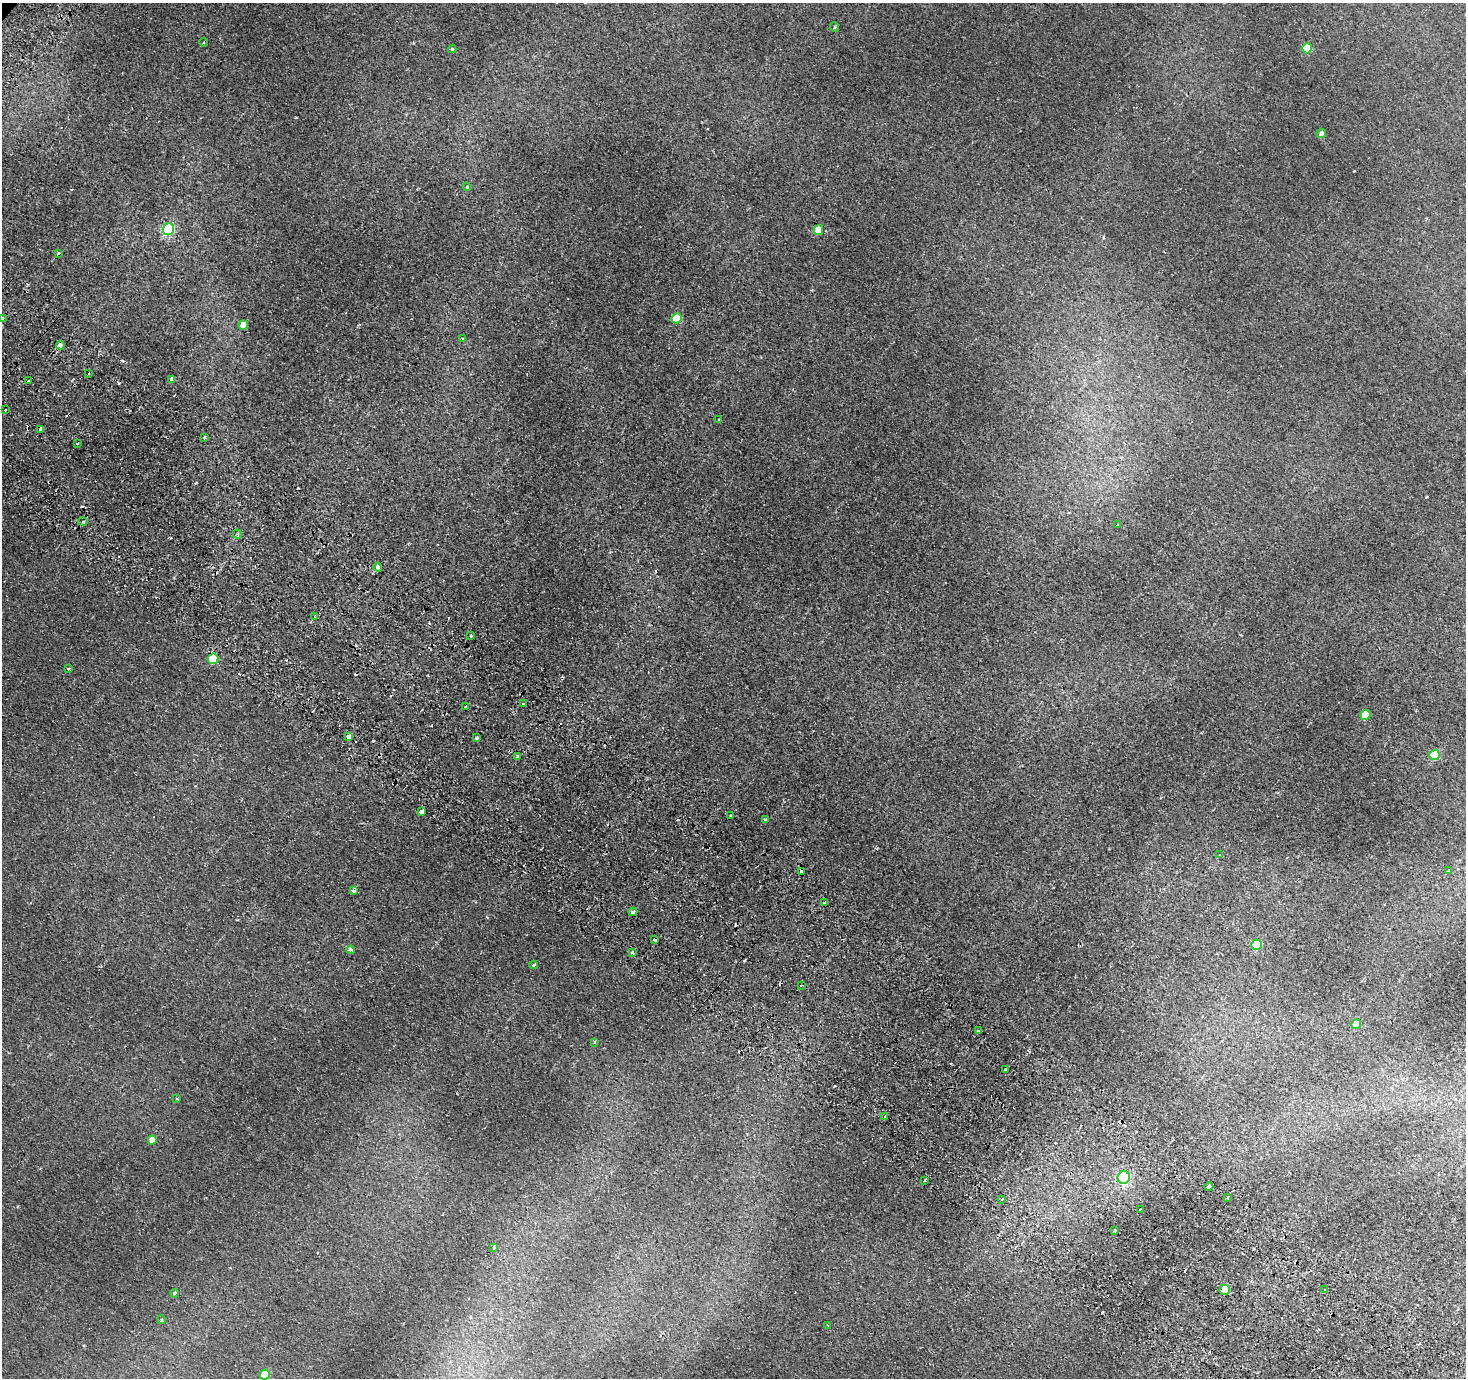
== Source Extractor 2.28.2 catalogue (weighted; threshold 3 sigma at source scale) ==
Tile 6 of 4 x 4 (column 2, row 2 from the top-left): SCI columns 1591-3054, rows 3130-4505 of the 6109 x 6117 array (HDU 1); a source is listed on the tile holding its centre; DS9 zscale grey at full resolution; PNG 1468 x 1380 px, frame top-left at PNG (2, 3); each listed source drawn as its Kron ellipse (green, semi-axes under 4 px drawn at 4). Shown black and unused: <1% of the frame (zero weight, under 2 of 3 exposures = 6% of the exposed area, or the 3 px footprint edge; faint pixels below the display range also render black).
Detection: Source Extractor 2.28.2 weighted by HDU 2 'WHT'; one run over the whole footprint, this tile lists its part. Background 0.00667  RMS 0.004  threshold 0.0181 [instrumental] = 3 sigma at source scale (4.5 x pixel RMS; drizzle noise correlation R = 1.50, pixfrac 1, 0.05/0.05 arcsec/px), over >= 5 px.
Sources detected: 94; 21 cosmic-ray / hot-pixel residue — neither listed nor drawn; the other 73 listed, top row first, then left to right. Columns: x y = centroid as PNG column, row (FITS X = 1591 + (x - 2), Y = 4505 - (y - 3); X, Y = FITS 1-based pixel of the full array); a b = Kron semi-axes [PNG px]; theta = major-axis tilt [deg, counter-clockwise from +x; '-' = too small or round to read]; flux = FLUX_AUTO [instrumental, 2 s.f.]
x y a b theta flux
834 27 5 3 - 0.37
203 42 4 3 - 0.33
1307 48 5 5 - 14
452 49 4 4 - 0.39
1321 133 5 4 - 1.7
467 187 4 3 - 0.35
168 229 6 5 - 45
818 230 5 4 - 7.9
59 253 3 3 - 1.4
2 318 4 3 - 1.5
676 318 5 5 - 11
243 325 5 4 - 6.5
463 339 3 3 - 0.53
60 345 4 4 - 1.9
88 373 3 3 - 0.77
172 379 4 4 - 1.5
29 381 3 3 - 1.4
5 410 3 2 - 0.67
719 419 3 3 - 0.3
41 429 4 3 - 2.3
205 437 3 3 - 1.2
77 443 3 2 - 0.43
83 522 5 3 - 0.49
1117 525 4 2 - 0.27
237 534 4 4 - 0.59
378 567 4 4 - 3.4
314 617 3 2 - 0.86
471 636 2 2 - 0.35
213 659 5 5 - 17
69 669 3 3 - 1.1
523 704 3 3 - 0.55
466 706 4 3 - 2
1365 715 5 4 - 9.8
348 737 4 3 - 2.3
477 738 3 3 - 0.75
1434 755 5 5 - 21
517 757 4 3 - 2.3
421 811 4 3 - 3.4
731 816 3 3 - 2.3
766 819 4 4 - 0.9
1219 855 3 2 - 0.3
801 871 3 3 - 1.6
1448 871 4 4 - 0.34
354 891 3 3 - 1.5
824 903 3 3 - 0.73
633 912 4 4 - 1.8
655 940 3 3 - 0.75
1256 945 5 5 - 25
351 950 4 3 - 1.2
632 952 3 3 - 1.2
534 965 4 3 - 0.52
801 985 2 2 - 0.51
1356 1024 5 4 - 4.3
978 1031 3 3 - 1.2
594 1042 3 2 - 0.45
1005 1069 3 3 - 1
177 1098 3 3 - 0.54
885 1116 3 3 - 0.71
152 1140 5 4 - 3.9
1124 1177 6 6 - 47
924 1180 4 3 - 0.53
1209 1186 4 3 - 1.3
1228 1197 2 2 - 0.35
1002 1199 4 3 - 0.36
1140 1209 2 2 - 0.49
1115 1230 3 3 - 1.3
494 1247 3 3 - 1.1
1225 1290 5 5 - 12
1325 1290 3 2 - 0.54
174 1293 4 3 - 0.46
161 1320 4 3 - 0.48
827 1325 3 2 - 0.24
265 1375 5 5 - 8.9
Overlapping masked pixels (flux is a lower limit): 6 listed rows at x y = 41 429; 213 659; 348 737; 801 871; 633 912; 1225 1290
Isophote crosses this tile's border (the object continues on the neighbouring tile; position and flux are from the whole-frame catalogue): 1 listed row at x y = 2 318